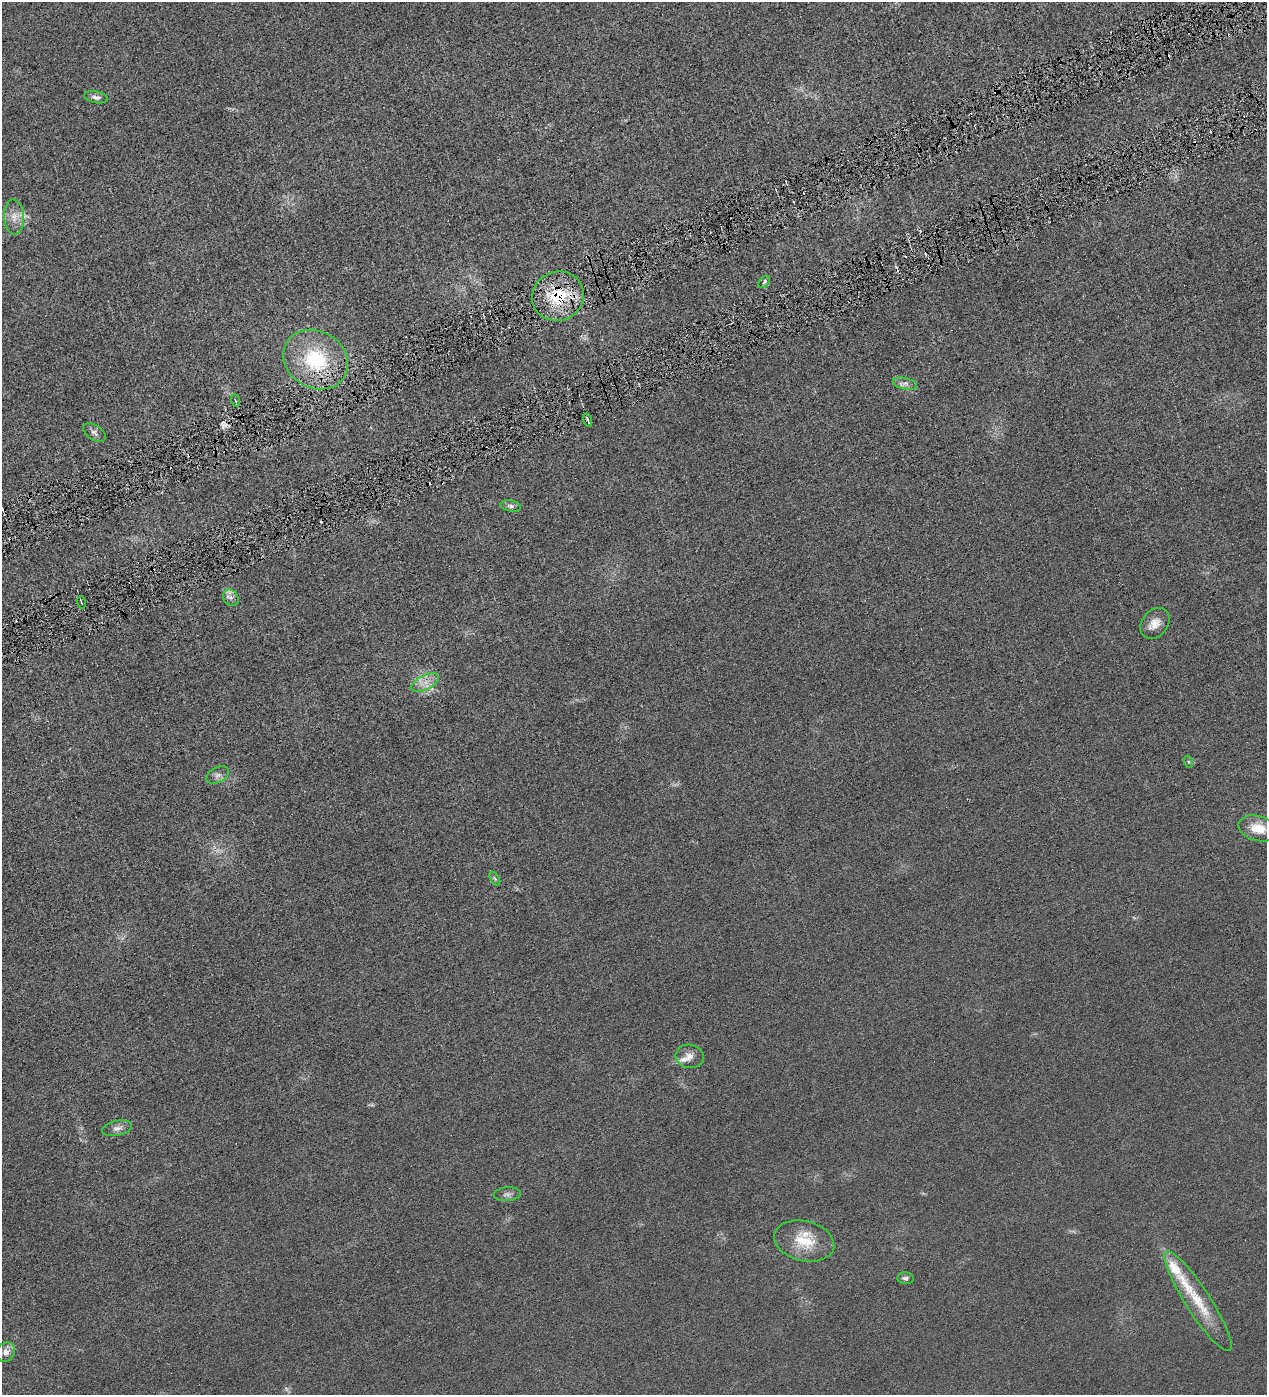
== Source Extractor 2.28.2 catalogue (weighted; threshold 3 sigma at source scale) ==
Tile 10 of 4 x 4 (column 2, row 3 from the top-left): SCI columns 1427-2691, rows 1396-2788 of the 5513 x 5577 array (HDU 1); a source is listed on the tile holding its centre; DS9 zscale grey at full resolution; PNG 1269 x 1397 px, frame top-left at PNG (2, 2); each listed source drawn as its Kron ellipse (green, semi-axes under 4 px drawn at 4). Shown black and unused: <1% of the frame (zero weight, under 4 of 8 exposures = <1% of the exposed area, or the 3 px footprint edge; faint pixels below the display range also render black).
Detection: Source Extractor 2.28.2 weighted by HDU 2 'WHT'; one run over the whole footprint, this tile lists its part. Background 0.0133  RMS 0.0042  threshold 0.0173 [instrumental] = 3 sigma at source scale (4.09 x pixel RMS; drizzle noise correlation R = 1.36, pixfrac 0.8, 0.05/0.05 arcsec/px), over >= 5 px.
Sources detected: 37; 4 too faint to see at this stretch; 5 cosmic-ray / hot-pixel residue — neither listed nor drawn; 3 inside a brighter listed object's ellipse — not listed separately; the other 25 listed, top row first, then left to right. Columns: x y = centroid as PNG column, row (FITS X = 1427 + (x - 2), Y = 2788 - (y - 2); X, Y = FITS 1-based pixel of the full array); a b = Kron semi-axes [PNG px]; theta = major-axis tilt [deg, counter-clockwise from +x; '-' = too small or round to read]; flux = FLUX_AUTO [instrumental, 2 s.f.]
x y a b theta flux
96 97 12 6 -11 1.5
14 217 17 10 -86 4.1
764 282 7 4 51 0.94
558 296 26 24 22 20
316 359 34 28 -31 29
905 384 12 5 -12 1.7
235 401 6 2 -68 0.37
588 420 7 3 -72 1.9
94 432 13 7 -33 1.5
511 506 10 5 -10 1.2
231 598 9 7 -47 1.6
81 602 6 2 -75 0.42
1155 623 17 13 50 4.2
425 683 15 7 27 3.4
1189 762 6 4 -71 0.51
218 775 12 7 27 1.7
1258 828 20 12 -14 6.9
495 879 7 4 -58 0.67
690 1056 14 11 -9 3
117 1128 15 7 11 2.1
507 1194 13 7 5 1.6
804 1241 30 20 -14 12
905 1278 8 6 -5 1
1198 1301 59 12 -57 14
6 1352 10 9 - 2.3
Overlapping masked pixels (flux is a lower limit): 1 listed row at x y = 558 296